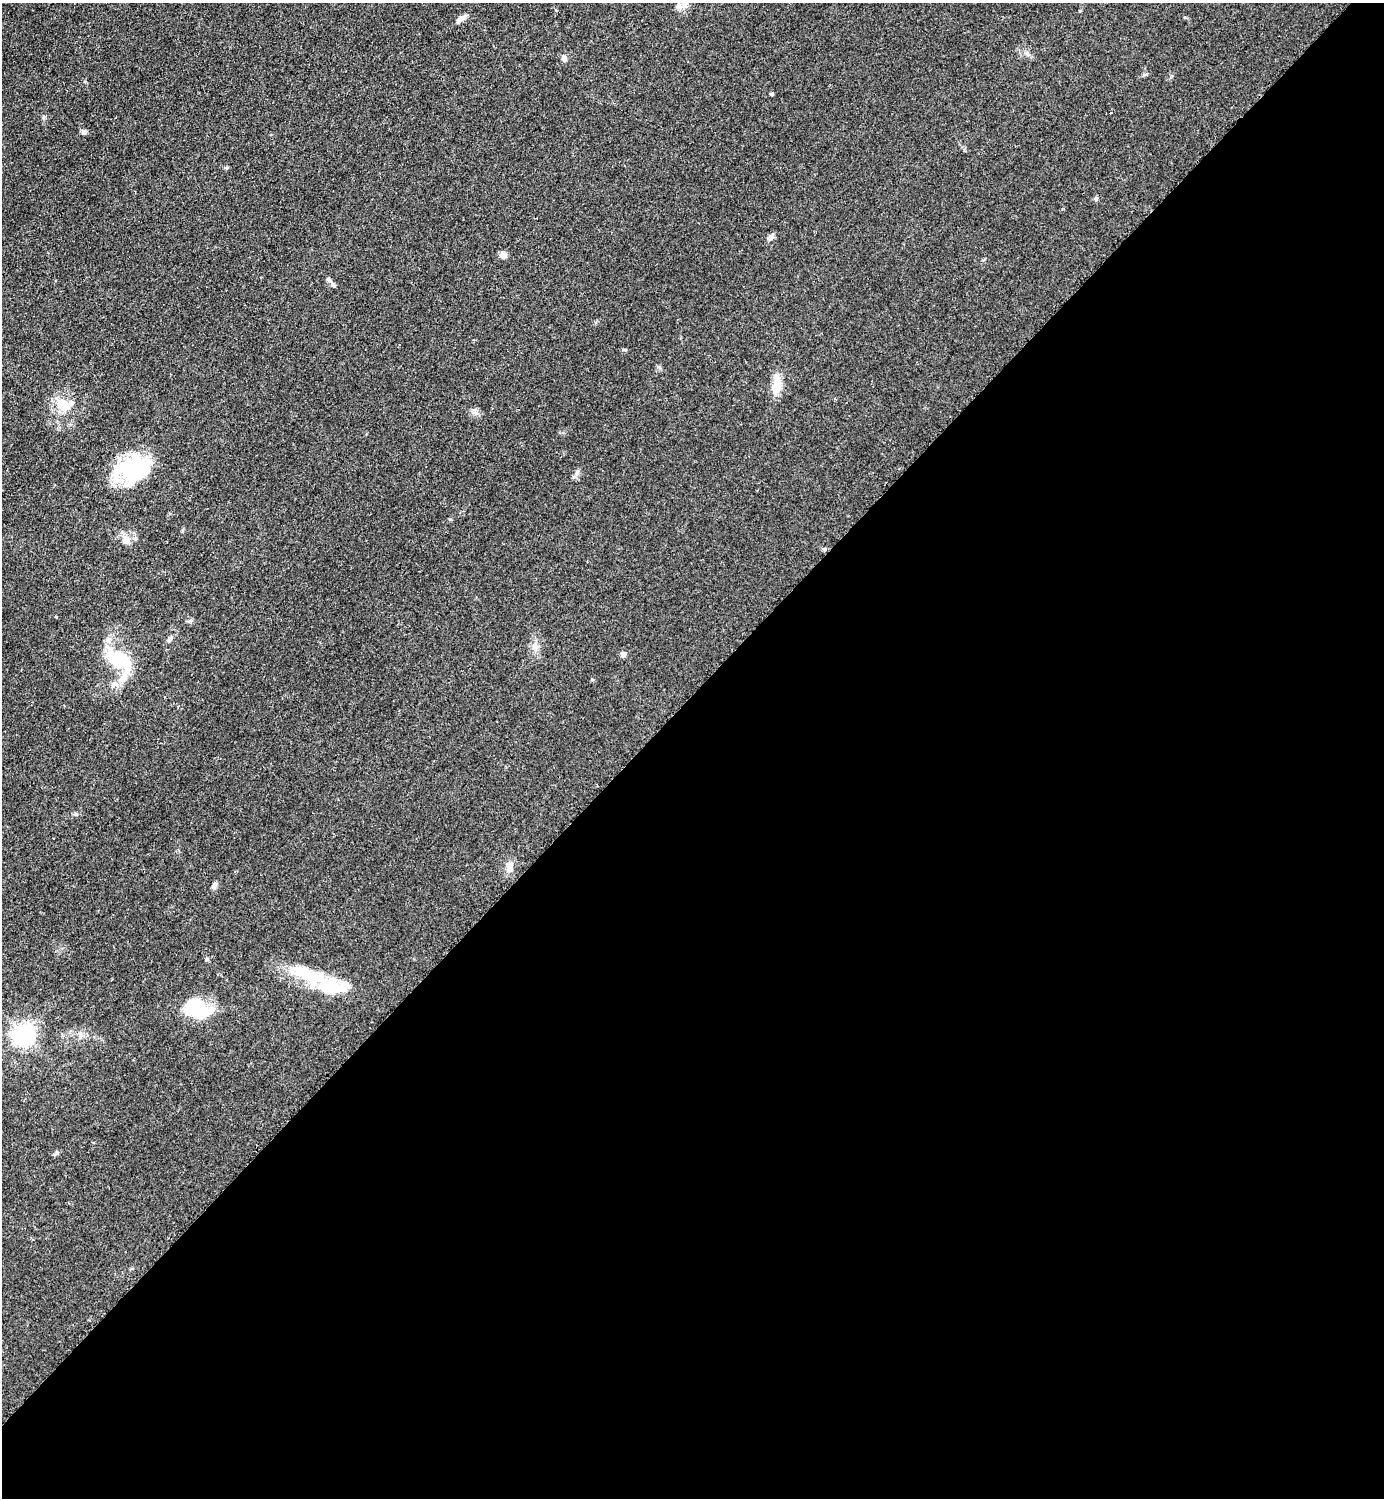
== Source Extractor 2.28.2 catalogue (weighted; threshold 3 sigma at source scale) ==
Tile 15 of 4 x 4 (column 3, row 4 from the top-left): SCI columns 3076-4457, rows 7-1502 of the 6005 x 6005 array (HDU 1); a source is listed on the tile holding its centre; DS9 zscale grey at full resolution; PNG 1386 x 1500 px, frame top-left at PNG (2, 3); no overlay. Shown black and unused: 54% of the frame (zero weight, under 2 of 3 exposures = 1% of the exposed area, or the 3 px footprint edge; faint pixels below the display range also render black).
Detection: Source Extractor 2.28.2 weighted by HDU 2 'WHT'; one run over the whole footprint, this tile lists its part. Background 0.0797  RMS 0.0079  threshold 0.0354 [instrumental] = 3 sigma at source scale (4.5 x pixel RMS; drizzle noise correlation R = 1.50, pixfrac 1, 0.05/0.05 arcsec/px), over >= 5 px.
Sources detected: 38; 6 inside a brighter object's white glare — not listed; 5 inside a brighter listed object's ellipse — not listed separately; the other 27 listed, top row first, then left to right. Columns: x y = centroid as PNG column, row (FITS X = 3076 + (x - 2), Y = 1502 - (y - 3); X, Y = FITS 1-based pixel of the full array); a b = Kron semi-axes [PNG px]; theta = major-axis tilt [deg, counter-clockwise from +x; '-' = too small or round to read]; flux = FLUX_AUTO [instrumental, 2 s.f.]
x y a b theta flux
679 6 14 8 -15 4.9
461 19 12 7 39 4.2
564 58 8 7 - 2.6
1145 74 7 4 19 1.2
771 94 4 3 - 1.4
1111 113 3 3 - 1.2
84 132 7 6 - 1.9
770 237 10 6 38 2.7
503 255 9 6 -16 4.1
329 280 8 5 -40 2
777 384 25 10 85 13
63 404 21 13 -33 16
130 472 40 28 -43 46
577 472 7 5 47 1.8
126 540 12 9 -29 5.4
170 639 9 6 55 2.4
536 646 10 8 -63 4.1
623 654 6 6 - 3.3
118 659 27 27 - 30
75 814 6 4 -90 0.99
509 867 15 8 88 5.6
214 885 9 5 68 2.7
207 959 5 5 - 1.1
333 987 48 21 -7 37
202 1011 26 21 7 31
23 1034 8 7 - 500
56 1153 8 4 53 1.4
Unlisted compact peaks at least as high as the median listed source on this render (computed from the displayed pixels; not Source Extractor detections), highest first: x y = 476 413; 592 680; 43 117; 1027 53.